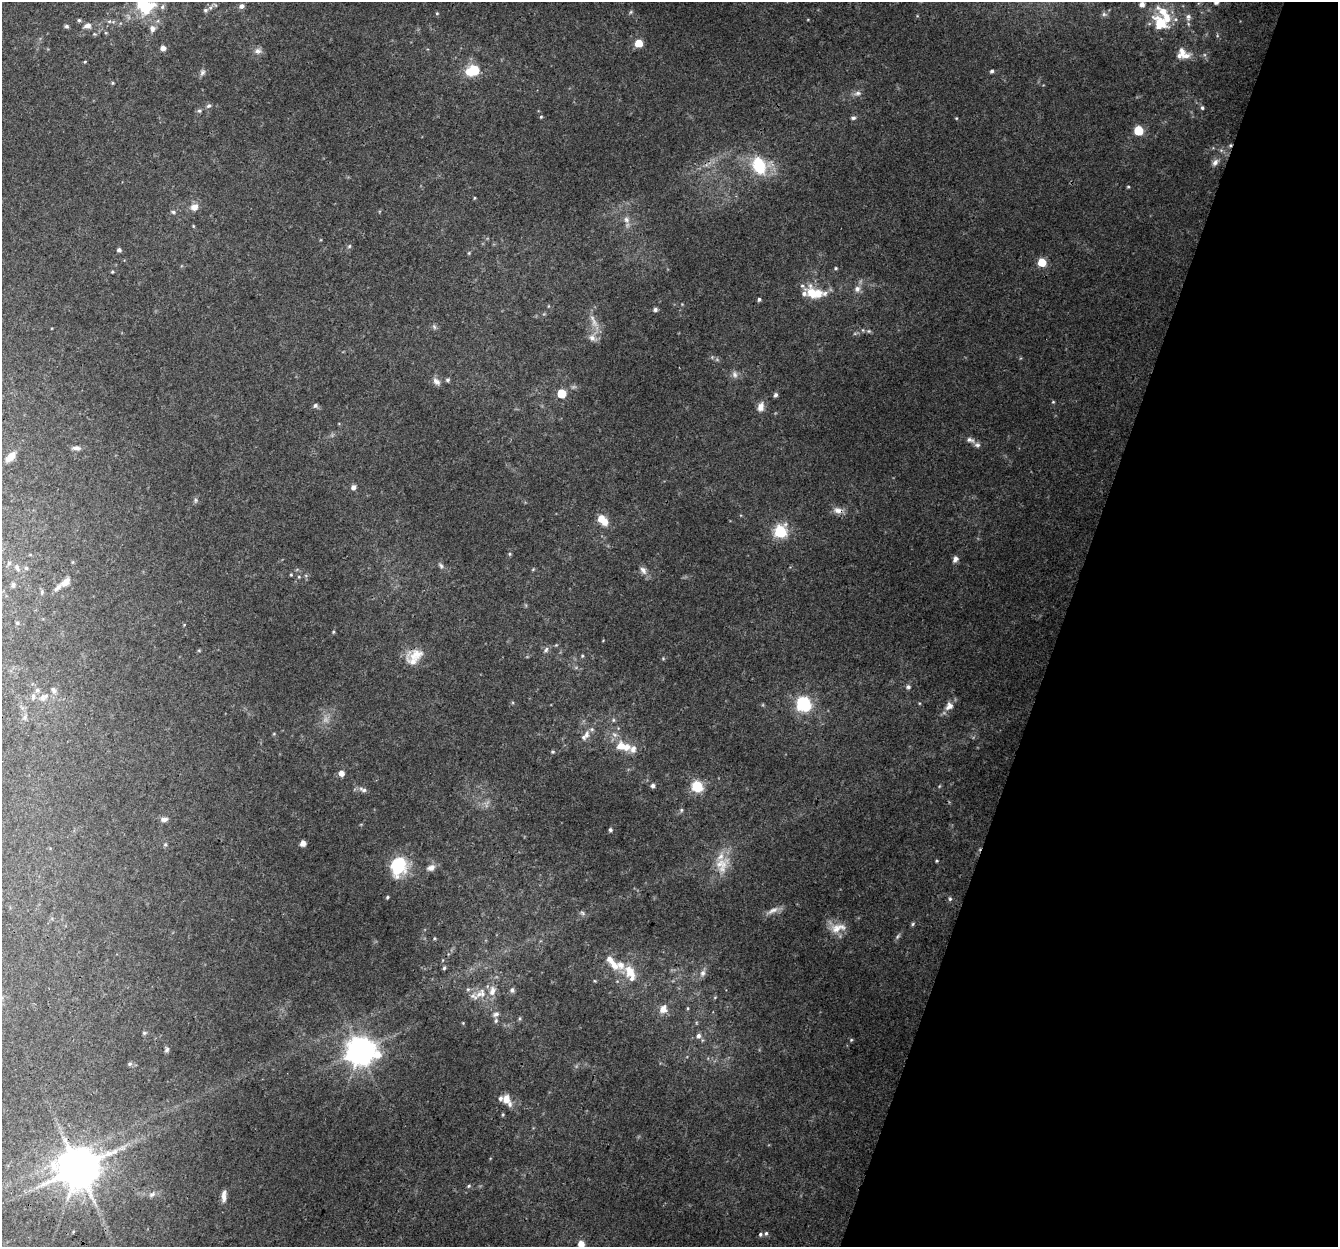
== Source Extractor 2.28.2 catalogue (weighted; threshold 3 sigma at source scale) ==
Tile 8 of 4 x 4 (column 4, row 2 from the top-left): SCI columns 4031-5366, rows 2763-4007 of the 5396 x 5587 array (HDU 1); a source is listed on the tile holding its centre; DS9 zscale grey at full resolution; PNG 1340 x 1249 px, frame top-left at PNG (2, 2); no overlay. Shown black and unused: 21% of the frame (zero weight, under 3 of 4 exposures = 5% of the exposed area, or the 3 px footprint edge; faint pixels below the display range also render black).
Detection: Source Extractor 2.28.2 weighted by HDU 2 'WHT'; one run over the whole footprint, this tile lists its part. Background 0.0915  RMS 0.0058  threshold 0.0259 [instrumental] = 3 sigma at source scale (4.5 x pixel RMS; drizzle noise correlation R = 1.50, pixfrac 1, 0.0396/0.0396 arcsec/px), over >= 5 px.
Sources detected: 171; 1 too faint to see at this stretch — not listed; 23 inside a brighter listed object's ellipse — not listed separately; the other 147 listed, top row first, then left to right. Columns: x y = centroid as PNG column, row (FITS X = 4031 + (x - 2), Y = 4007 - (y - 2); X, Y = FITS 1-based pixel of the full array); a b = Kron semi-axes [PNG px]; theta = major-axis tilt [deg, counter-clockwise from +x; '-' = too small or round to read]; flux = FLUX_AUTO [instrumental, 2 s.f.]
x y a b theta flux
143 5 27 19 3 27
241 6 7 6 - 2.2
205 10 7 6 - 1.6
631 12 6 5 - 0.9
437 13 5 4 - 0.66
1104 14 7 6 - 1.4
1188 17 10 7 89 2.5
79 20 4 4 - 0.85
1160 24 28 18 -57 18
66 26 5 4 - 1
87 26 8 7 - 3.1
152 29 10 8 -88 2.8
638 43 5 5 - 13
163 48 5 5 - 3.4
258 51 10 8 12 2.7
1182 52 17 10 74 5.7
85 62 4 3 - 0.54
473 71 13 9 15 19
992 71 5 4 - 1.2
202 72 9 7 72 1.8
113 83 4 4 - 0.61
857 93 11 6 4 2.3
208 106 7 5 30 1.3
1202 108 5 5 - 1.1
199 111 6 5 - 1
541 117 4 4 - 0.66
853 118 7 5 8 1.3
956 118 4 3 - 0.55
1138 131 6 6 - 21
1215 162 10 7 55 2.6
759 165 19 16 -58 27
1128 187 4 4 - 0.61
474 198 5 3 - 0.53
194 207 9 8 - 4.2
173 212 6 5 - 1
626 220 9 8 - 3
193 226 5 3 - 0.56
349 246 5 4 - 0.88
119 250 4 4 - 1.7
469 253 4 4 - 0.58
1042 262 5 5 - 17
835 268 5 4 - 0.68
112 272 4 3 - 0.59
857 289 9 8 - 2.7
811 293 17 9 -71 9.5
825 293 9 7 11 2.7
759 299 4 3 - 1.1
655 309 5 4 - 1.9
594 322 14 8 -69 4.6
434 327 7 5 -68 1.2
869 331 6 5 - 0.93
592 338 10 8 -42 3.3
735 375 10 7 -65 2.3
448 380 5 5 - 1
436 381 12 7 -39 2.8
561 393 6 5 - 17
776 395 5 4 - 1.5
1053 402 4 4 - 0.56
315 405 6 6 - 1.4
761 407 11 8 77 4
970 440 12 7 -17 2.5
76 448 13 5 -3 2.2
10 457 11 6 48 5
353 487 6 5 - 2.7
196 500 7 5 76 1.2
838 510 12 9 -17 4
601 519 8 6 -19 8.6
780 532 6 6 - 68
510 554 6 4 90 0.78
955 559 8 6 61 2.4
9 563 6 6 - 1.2
441 566 9 6 -60 1.5
17 568 10 4 -69 1.4
26 568 5 5 - 0.97
533 569 5 4 - 0.57
643 570 12 8 -56 2.8
291 575 4 4 - 0.51
66 582 11 7 40 4.1
13 585 7 6 - 1.5
42 592 7 4 80 0.95
17 623 5 4 - 0.74
333 632 4 4 - 0.58
556 645 4 4 - 0.55
546 650 8 5 58 1.6
416 655 27 15 17 10
582 656 5 4 - 0.67
908 687 6 6 - 1.5
37 690 6 5 - 1.4
53 690 9 6 -68 2
33 697 9 5 84 1.8
42 697 12 6 63 2.6
803 704 6 6 - 120
949 706 12 10 50 4.6
25 717 7 4 71 1.2
613 720 6 4 -90 0.78
585 736 16 8 49 4.2
621 746 12 11 - 7.5
553 752 5 4 - 0.74
341 773 5 5 - 5
653 786 6 5 - 1.6
697 786 6 6 - 48
363 790 12 6 -23 2.2
681 810 5 5 - 0.9
164 819 10 6 5 2.2
610 830 4 4 - 1.2
303 843 5 4 - 4.3
165 844 5 5 - 0.81
937 861 4 3 - 0.62
722 864 26 19 63 13
398 866 20 15 75 29
431 868 11 7 22 3.4
387 897 4 4 - 0.8
950 899 6 5 - 0.94
773 910 19 6 28 3.8
582 913 7 5 -23 1.2
913 924 5 4 - 0.83
838 928 24 12 12 8
898 936 9 4 46 1.2
434 938 5 3 - 0.58
614 965 16 9 -52 6.8
444 968 5 4 - 0.91
630 972 17 12 -61 9.5
703 973 10 7 67 2.5
512 990 7 6 - 1.8
492 991 15 9 80 5.4
482 994 17 8 -77 5
474 996 15 9 -14 4.3
715 997 5 3 - 0.53
687 1008 5 3 - 0.58
663 1009 8 7 - 5.2
496 1014 9 6 22 2.2
520 1018 5 4 - 0.82
463 1023 4 4 - 0.47
144 1033 6 5 - 0.94
698 1036 6 6 - 2.1
851 1040 4 3 - 0.6
167 1050 7 6 - 1.4
360 1051 9 9 - 820
130 1064 6 5 - 1.2
506 1099 11 8 -80 5.6
78 1168 12 11 - 2100
469 1186 5 4 - 0.81
152 1194 9 6 29 1.9
224 1196 15 6 88 3.4
766 1233 6 5 - 1.1
760 1234 6 5 - 1.1
581 1244 5 5 - 5.7
Overlapping masked pixels (flux is a lower limit): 2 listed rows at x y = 838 510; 78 1168
Isophote crosses this tile's border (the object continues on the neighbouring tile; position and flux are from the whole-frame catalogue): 2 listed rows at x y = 143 5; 581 1244